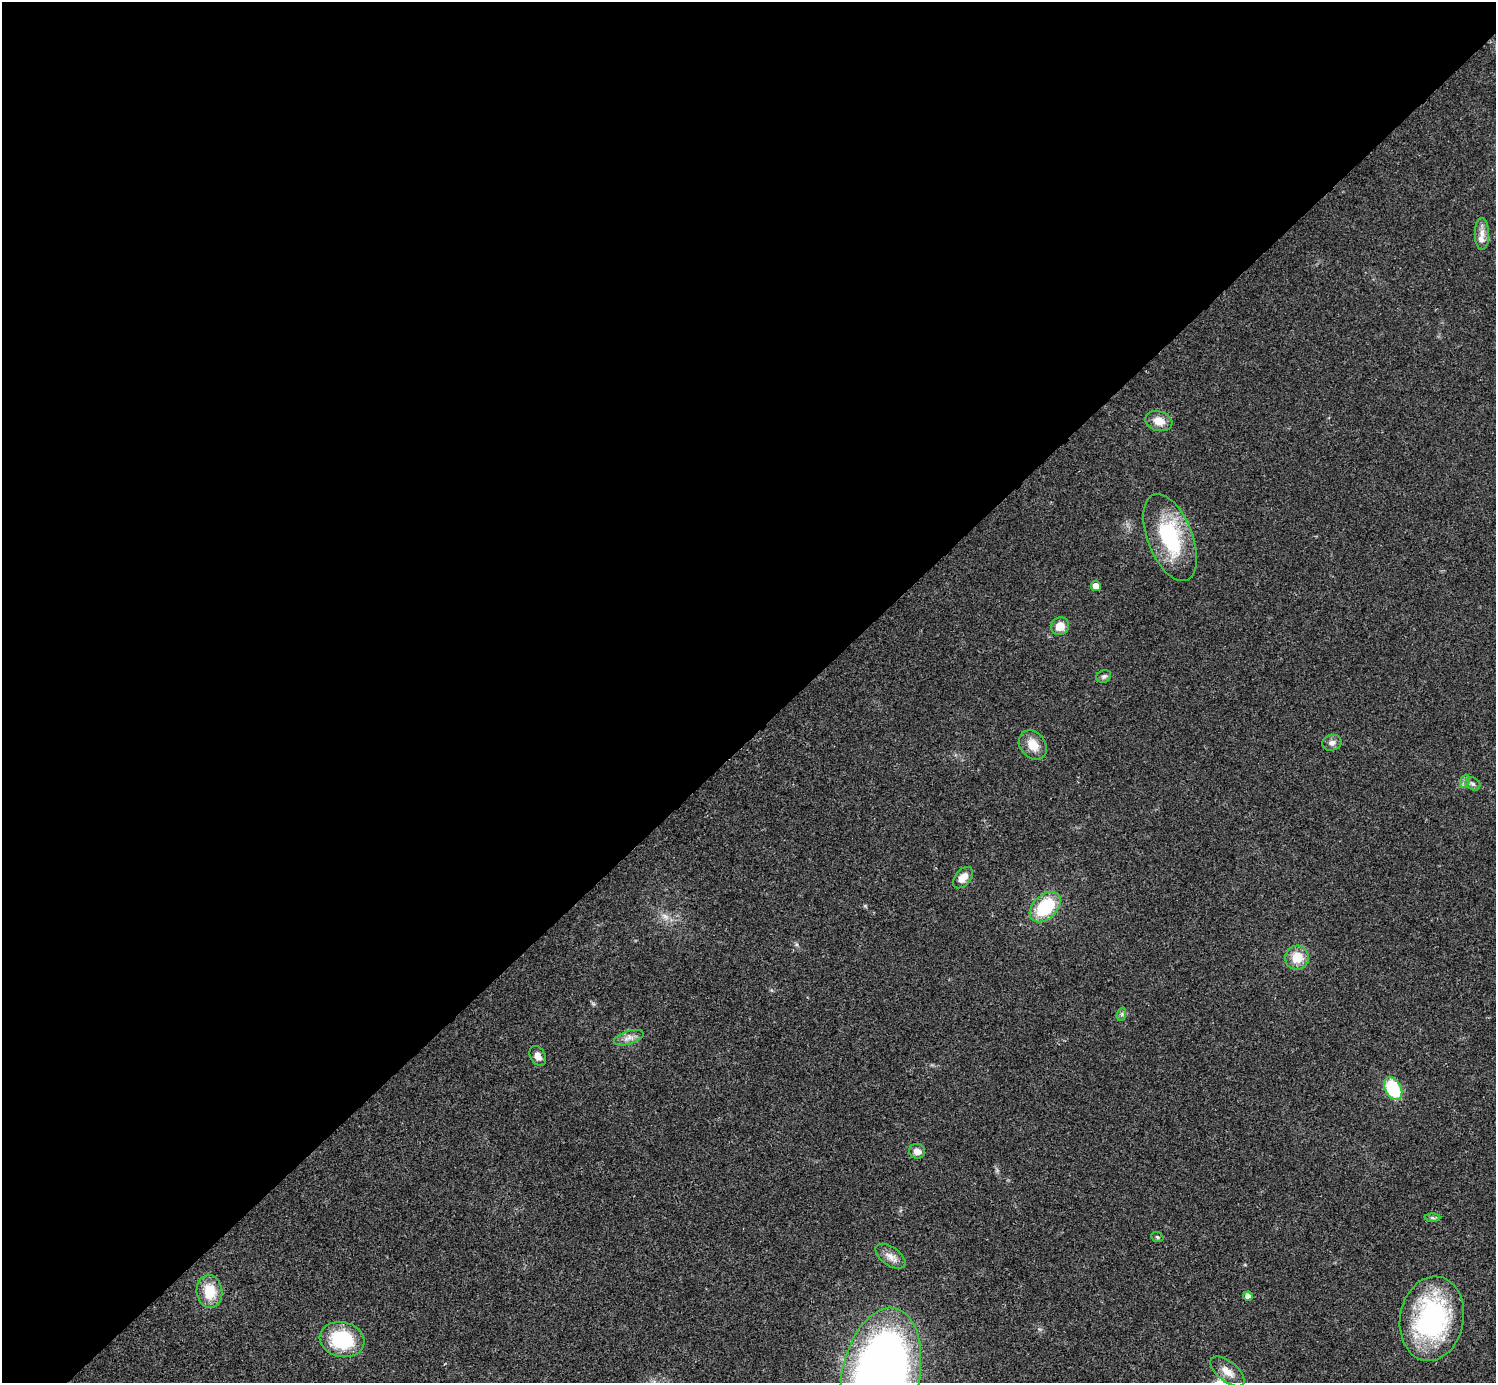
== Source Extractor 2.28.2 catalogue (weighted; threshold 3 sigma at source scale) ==
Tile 2 of 4 x 4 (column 2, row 1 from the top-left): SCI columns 1516-3009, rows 4453-5833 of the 5999 x 5999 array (HDU 1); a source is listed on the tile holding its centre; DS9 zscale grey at full resolution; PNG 1498 x 1385 px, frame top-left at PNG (2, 2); each listed source drawn as its Kron ellipse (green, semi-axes under 4 px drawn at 4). Shown black and unused: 53% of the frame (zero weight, under 3 of 4 exposures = <1% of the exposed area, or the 3 px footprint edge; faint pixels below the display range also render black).
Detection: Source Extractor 2.28.2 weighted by HDU 2 'WHT'; one run over the whole footprint, this tile lists its part. Background 0.0205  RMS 0.0041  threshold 0.0182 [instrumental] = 3 sigma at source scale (4.5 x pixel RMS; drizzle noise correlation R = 1.50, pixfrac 1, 0.05/0.05 arcsec/px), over >= 5 px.
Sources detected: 28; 1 inside a brighter listed object's ellipse — not listed separately; the other 27 listed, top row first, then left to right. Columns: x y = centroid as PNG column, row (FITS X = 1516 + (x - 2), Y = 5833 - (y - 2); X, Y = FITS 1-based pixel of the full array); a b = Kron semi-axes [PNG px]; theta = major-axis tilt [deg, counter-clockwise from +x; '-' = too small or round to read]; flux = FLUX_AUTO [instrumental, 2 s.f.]
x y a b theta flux
1482 234 16 7 -89 3
1159 421 14 9 -16 4.8
1170 537 46 22 -69 34
1096 586 5 5 - 3.2
1060 626 9 8 - 5.1
1104 676 7 6 - 0.98
1332 743 10 8 15 2
1033 745 16 12 -49 6.3
1465 781 7 4 70 0.92
1473 784 8 6 -28 1.1
963 878 12 7 49 4.3
1045 907 18 12 44 21
1297 958 12 11 - 7.7
1122 1014 7 4 72 0.78
629 1038 15 6 17 2.6
538 1056 11 7 -61 2.6
1393 1089 12 8 -62 24
917 1151 8 7 - 2.8
1432 1218 8 4 -1 0.79
1157 1237 6 4 -23 0.58
890 1256 17 9 -36 3.5
209 1292 16 13 -85 10
1248 1296 4 4 - 2.2
1432 1319 42 32 79 67
342 1340 22 17 -12 26
1227 1371 20 10 -39 4.8
881 1376 70 39 78 380
Isophote crosses this tile's border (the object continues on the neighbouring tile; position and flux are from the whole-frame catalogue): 2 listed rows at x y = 1227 1371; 881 1376